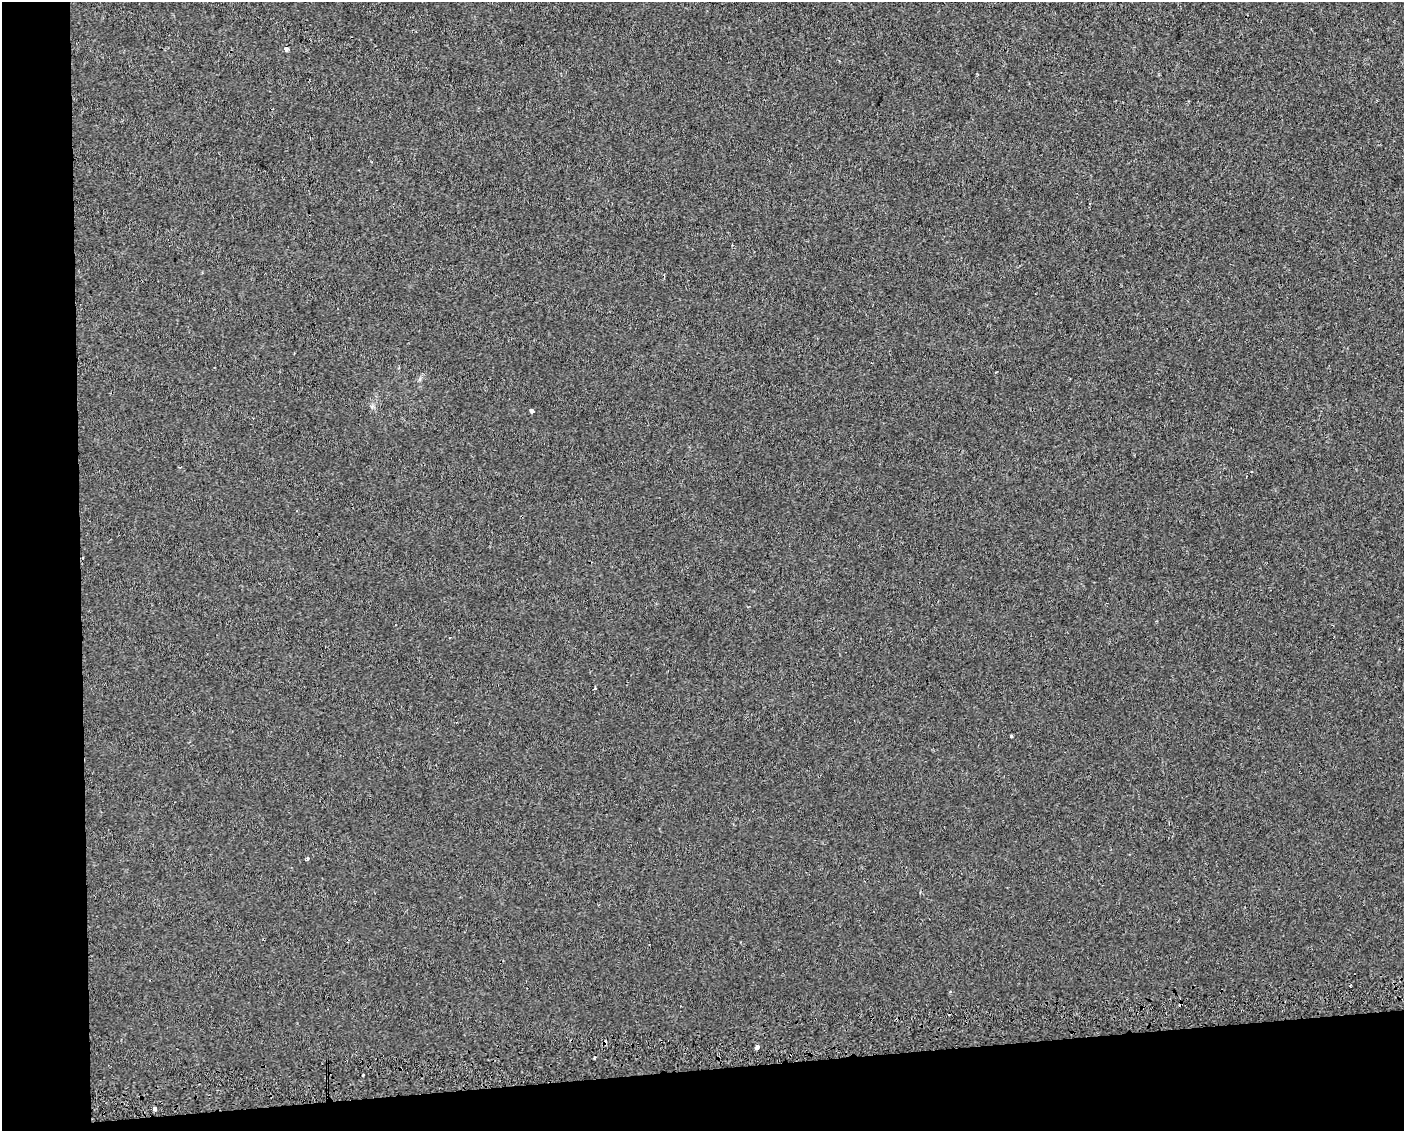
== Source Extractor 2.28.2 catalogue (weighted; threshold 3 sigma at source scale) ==
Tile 10 of 3 x 4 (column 1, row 4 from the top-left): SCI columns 48-1449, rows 41-1169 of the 4261 x 4599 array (HDU 1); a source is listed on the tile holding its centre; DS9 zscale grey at full resolution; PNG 1406 x 1133 px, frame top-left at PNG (2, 2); no overlay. Shown black and unused: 11% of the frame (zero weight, under 2 of 3 exposures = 2% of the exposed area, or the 3 px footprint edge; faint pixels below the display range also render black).
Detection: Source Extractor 2.28.2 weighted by HDU 2 'WHT'; one run over the whole footprint, this tile lists its part. Background 8.95e-05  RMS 0.0035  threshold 0.0157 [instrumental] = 3 sigma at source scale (4.5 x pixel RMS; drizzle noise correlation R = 1.50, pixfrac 1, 0.0396/0.0396 arcsec/px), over >= 5 px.
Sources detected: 10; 2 cosmic-ray / hot-pixel residue — not listed; the other 8 listed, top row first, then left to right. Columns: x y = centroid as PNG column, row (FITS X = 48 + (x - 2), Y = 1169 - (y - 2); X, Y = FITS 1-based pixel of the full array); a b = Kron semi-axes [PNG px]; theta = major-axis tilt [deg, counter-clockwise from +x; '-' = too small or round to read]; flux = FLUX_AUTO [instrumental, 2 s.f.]
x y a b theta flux
287 49 4 3 - 7.2
531 410 3 3 - 10
1011 736 3 3 - 0.63
307 858 4 3 - 1.2
1350 985 3 2 - 0.49
757 1047 4 3 - 4.3
363 1075 3 2 - 0.37
155 1109 4 3 - 2.5